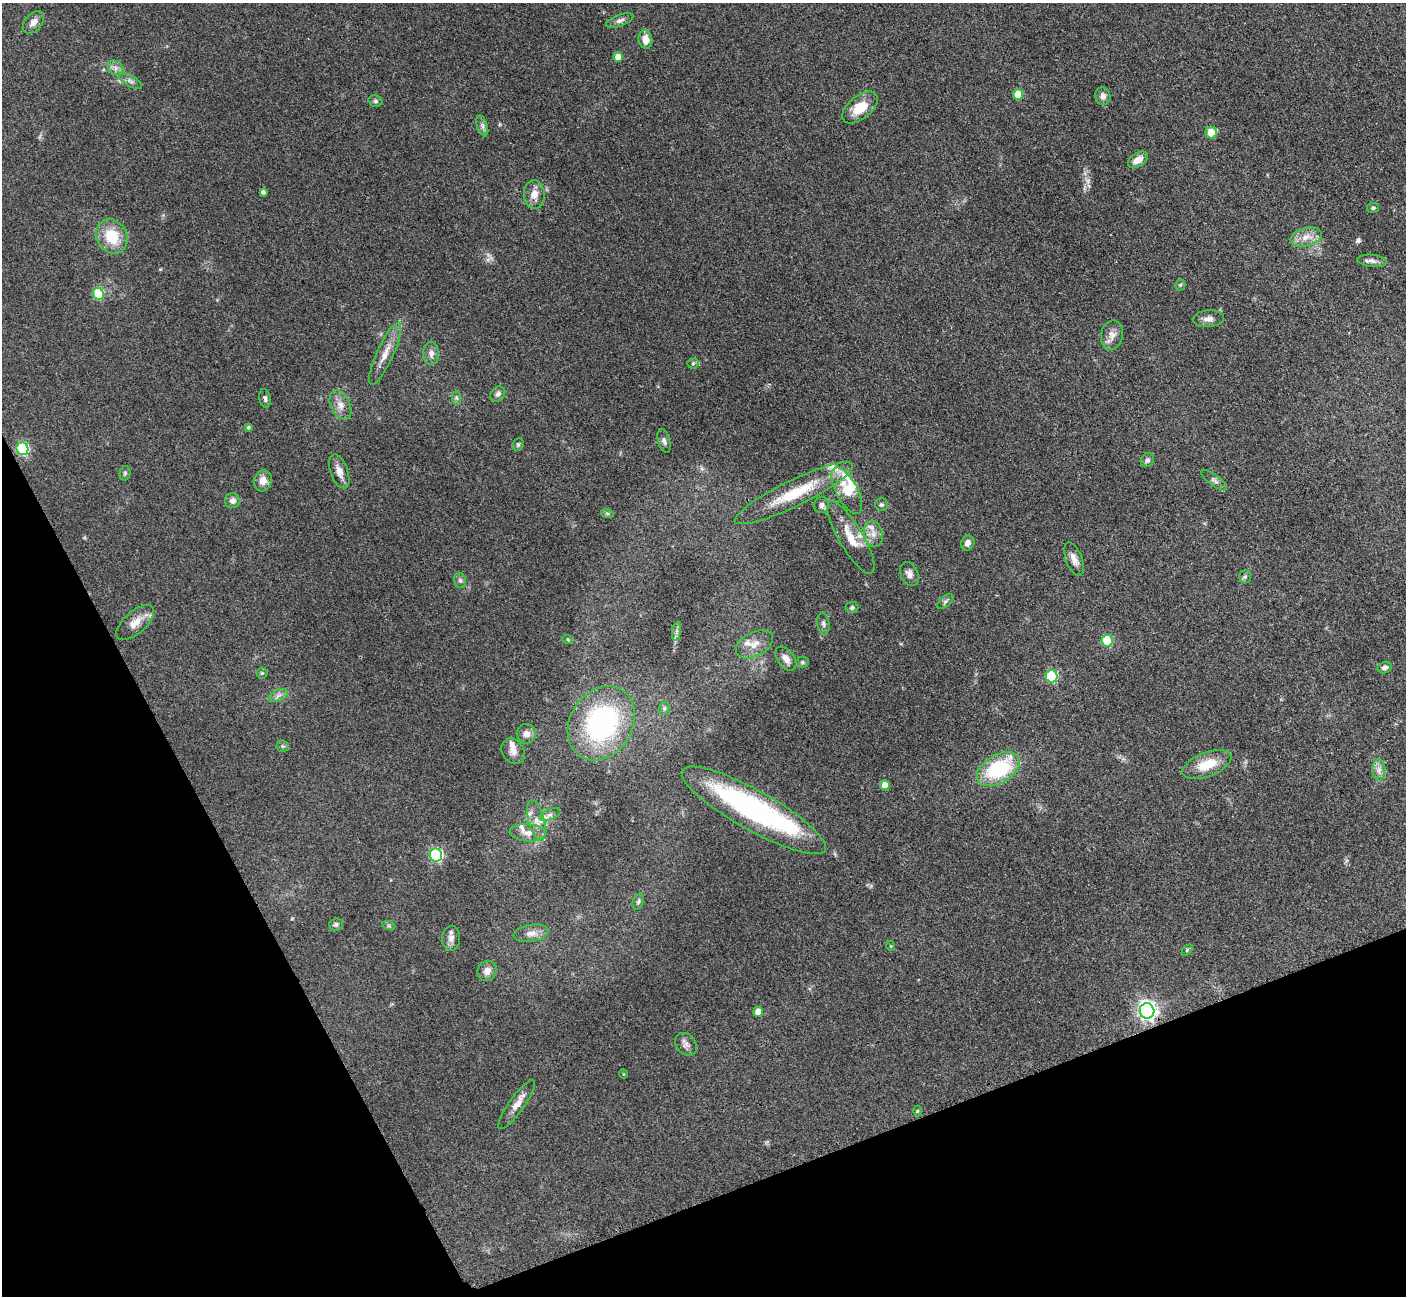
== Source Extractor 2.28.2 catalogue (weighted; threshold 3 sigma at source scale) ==
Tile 14 of 4 x 4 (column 2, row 4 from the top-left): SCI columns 1421-2824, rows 300-1593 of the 5648 x 5638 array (HDU 1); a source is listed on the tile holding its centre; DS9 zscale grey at full resolution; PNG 1408 x 1298 px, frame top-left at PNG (2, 3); each listed source drawn as its Kron ellipse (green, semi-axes under 4 px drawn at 4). Shown black and unused: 21% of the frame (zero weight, under 3 of 4 exposures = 2% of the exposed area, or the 3 px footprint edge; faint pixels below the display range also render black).
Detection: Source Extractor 2.28.2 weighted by HDU 2 'WHT'; one run over the whole footprint, this tile lists its part. Background 0.093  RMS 0.0063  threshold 0.0282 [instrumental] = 3 sigma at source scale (4.5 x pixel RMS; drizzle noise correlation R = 1.50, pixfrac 1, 0.05/0.05 arcsec/px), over >= 5 px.
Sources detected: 107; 2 too faint to see at this stretch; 2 inside a brighter object's white glare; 1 cosmic-ray / hot-pixel residue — neither listed nor drawn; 8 inside a brighter listed object's ellipse — not listed separately; the other 94 listed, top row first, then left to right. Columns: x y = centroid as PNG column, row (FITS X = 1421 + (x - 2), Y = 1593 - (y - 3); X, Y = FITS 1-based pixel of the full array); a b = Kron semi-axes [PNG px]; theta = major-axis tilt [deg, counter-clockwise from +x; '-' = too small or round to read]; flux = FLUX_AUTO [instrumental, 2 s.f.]
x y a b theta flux
620 21 14 6 20 2.5
33 22 13 8 50 3.8
645 39 9 7 -79 6.3
618 57 5 4 - 6
116 68 8 6 -37 2.7
130 81 13 5 -30 2.3
1018 94 5 5 - 13
1103 96 9 7 -76 3.1
375 101 7 5 -14 1.3
860 108 21 11 40 14
482 126 11 5 -72 2
1211 133 6 6 - 10
1138 160 11 7 34 5.6
263 192 4 4 - 1.5
534 195 14 10 -87 6.2
1373 208 6 5 - 1.1
112 236 18 15 -58 19
1306 237 16 9 15 6.9
1372 261 14 6 -6 2.8
1180 285 5 5 - 0.89
98 294 6 5 - 27
1208 319 15 8 5 3.9
1112 335 15 11 79 4.8
431 353 11 8 -90 3.4
385 354 33 8 65 8.8
693 363 5 5 - 0.97
498 394 8 6 46 2.1
265 398 9 5 -80 1.6
456 398 7 4 -89 1.3
340 405 15 9 -64 5.2
248 427 3 3 - 0.97
664 441 12 6 -74 2.1
518 444 7 5 69 1.1
22 449 6 6 - 73
1147 460 7 6 - 1.6
339 471 18 8 -70 5.4
125 473 7 5 75 1.1
1214 480 15 5 -37 2.3
263 481 11 8 72 5.8
847 491 25 10 -63 13
794 493 65 13 26 32
233 501 8 7 - 2.7
881 504 6 6 - 1.3
821 505 8 7 - 2.8
607 513 6 4 -19 1
873 534 13 9 -77 4.9
851 537 41 12 -59 13
968 543 8 6 65 3.3
1074 559 17 8 -70 4.7
909 574 12 8 -65 3.5
1245 577 6 6 - 1.3
460 580 8 6 -74 1.6
945 601 10 5 41 1.5
852 608 6 5 - 1.2
135 623 23 11 41 8
823 623 11 6 -83 2
676 631 9 4 81 1.8
568 640 5 3 - 0.66
1107 641 6 5 - 26
754 644 20 12 28 7.7
786 659 14 8 -53 4.9
802 662 6 5 - 1.1
1385 668 7 5 19 2.2
262 673 5 5 - 0.88
1052 676 6 6 - 44
278 696 10 5 24 2.5
664 708 7 5 70 1.1
601 723 39 31 57 110
526 734 10 9 - 4.4
283 746 6 5 - 0.92
513 751 13 11 -55 4.7
1207 764 26 12 21 15
998 769 23 14 30 48
1379 770 10 6 -89 3.2
885 785 5 5 - 6.4
754 810 82 20 -29 140
550 815 11 5 21 2.6
536 820 21 8 -75 6.5
527 833 18 9 -4 5.6
436 855 6 6 - 91
638 901 8 5 72 1.3
336 924 7 6 - 1.4
389 926 7 4 -18 0.98
531 933 17 8 10 4.9
451 938 12 9 86 3.6
891 946 5 3 - 0.51
1187 950 6 4 47 0.82
487 971 10 9 - 3.8
1147 1011 8 7 - 280
758 1012 5 5 - 6.3
686 1044 12 9 -52 3.2
623 1074 5 3 - 0.45
517 1105 30 7 54 6.4
917 1111 5 3 - 0.67
Overlapping masked pixels (flux is a lower limit): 1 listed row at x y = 1147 1011